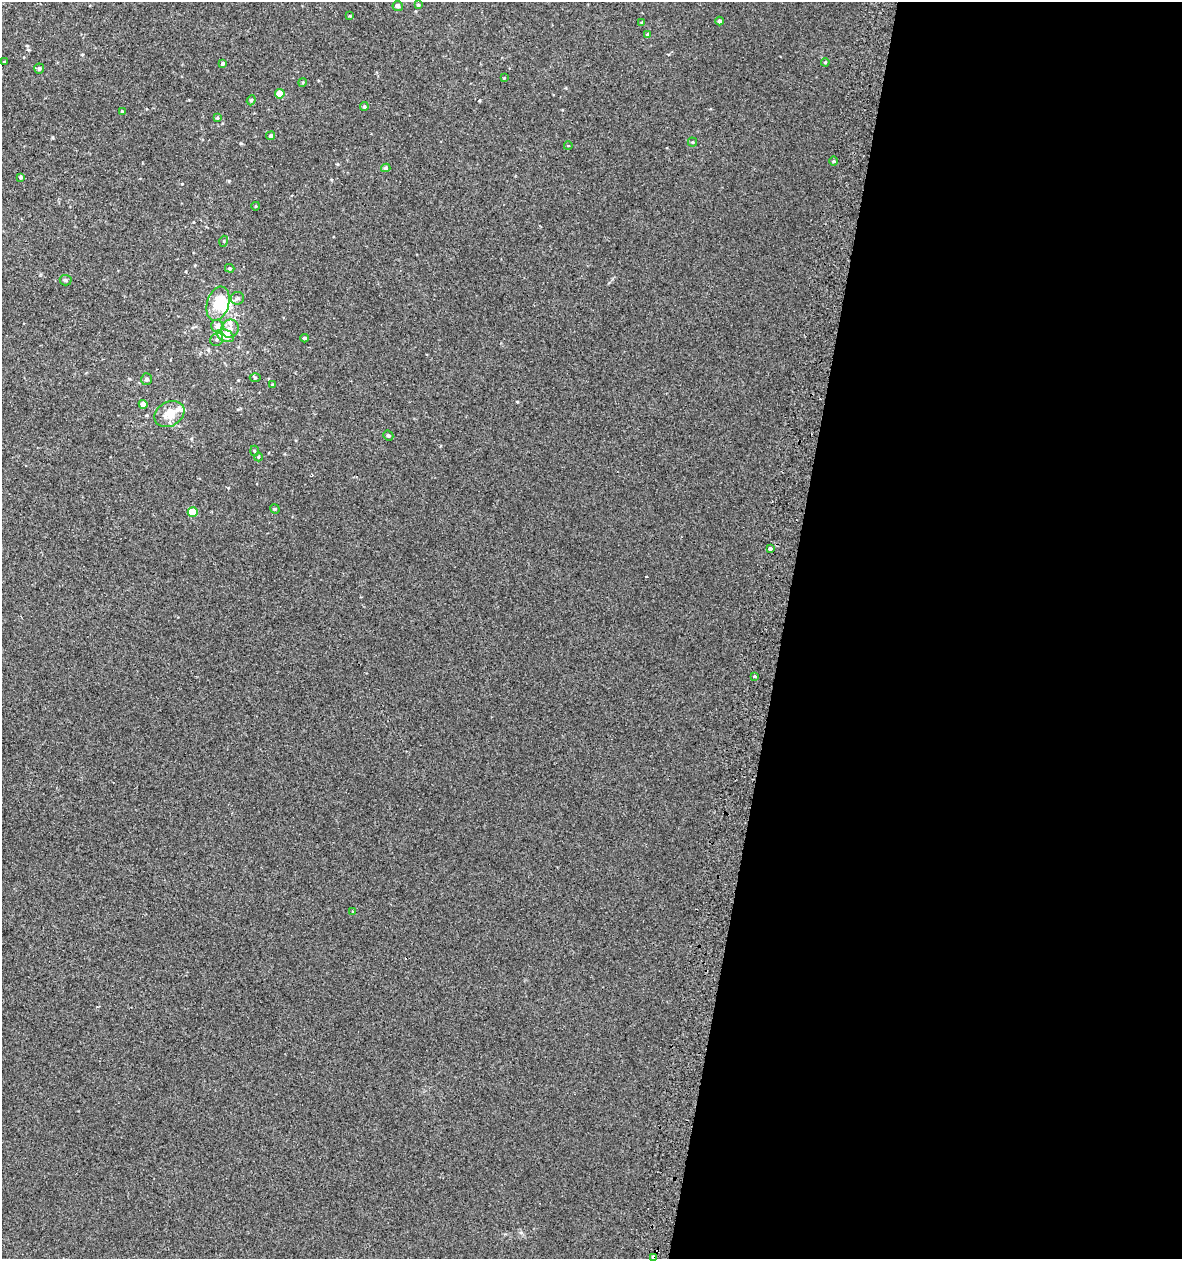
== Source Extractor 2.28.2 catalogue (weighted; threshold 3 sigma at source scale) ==
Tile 12 of 4 x 4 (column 4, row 3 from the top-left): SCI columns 3872-5051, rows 1300-2556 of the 5318 x 5112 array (HDU 1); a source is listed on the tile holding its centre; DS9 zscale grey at full resolution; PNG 1184 x 1261 px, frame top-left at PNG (2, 2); each listed source drawn as its Kron ellipse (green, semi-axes under 4 px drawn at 4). Shown black and unused: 34% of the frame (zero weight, under 2 of 3 exposures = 3% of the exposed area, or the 3 px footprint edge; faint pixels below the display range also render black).
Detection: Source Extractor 2.28.2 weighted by HDU 2 'WHT'; one run over the whole footprint, this tile lists its part. Background 0.00179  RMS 0.0054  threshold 0.0245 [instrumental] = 3 sigma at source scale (4.5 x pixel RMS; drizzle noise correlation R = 1.50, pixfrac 1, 0.0396/0.0396 arcsec/px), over >= 5 px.
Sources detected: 53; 1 inside a brighter object's white glare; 1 cosmic-ray / hot-pixel residue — neither listed nor drawn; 3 inside a brighter listed object's ellipse — not listed separately; the other 48 listed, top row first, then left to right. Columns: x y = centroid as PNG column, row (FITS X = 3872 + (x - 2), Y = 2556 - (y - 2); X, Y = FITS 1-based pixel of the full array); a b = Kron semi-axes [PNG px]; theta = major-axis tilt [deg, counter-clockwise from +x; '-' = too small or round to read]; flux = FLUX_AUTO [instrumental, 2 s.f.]
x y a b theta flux
418 5 4 3 - 0.67
398 6 5 5 - 1.6
350 16 4 3 - 0.46
719 21 4 4 - 1.2
642 22 4 4 - 0.56
648 34 4 4 - 1
4 62 4 3 - 0.5
825 62 4 3 - 0.66
222 64 4 3 - 0.81
39 69 5 5 - 1.1
504 78 4 4 - 0.44
303 82 4 3 - 0.46
280 94 5 4 - 7.2
251 100 5 4 - 0.72
364 107 4 4 - 0.82
122 111 4 4 - 0.46
217 118 4 3 - 0.63
271 136 4 4 - 1.2
692 142 4 4 - 0.52
568 146 4 3 - 0.35
834 161 4 3 - 0.53
386 168 5 4 - 1
21 177 3 3 - 0.77
256 206 4 3 - 0.39
224 241 5 3 - 0.55
230 268 5 3 - 0.62
66 280 6 5 - 0.86
237 298 7 6 - 1.3
218 304 17 11 73 17
217 326 6 6 - 2.5
230 329 9 8 - 3.1
225 336 9 6 -25 11
305 338 4 3 - 0.91
217 339 7 6 - 1.3
255 377 5 3 - 0.54
146 379 6 5 - 1.4
273 385 3 3 - 0.59
143 404 4 4 - 3.4
169 414 16 12 30 9.1
388 435 5 4 - 0.88
254 451 5 3 - 0.53
258 457 4 3 - 0.44
275 509 5 4 - 0.5
193 512 5 4 - 9
770 549 3 3 - 3.5
755 676 3 3 - 2.5
352 912 3 2 - 0.73
653 1257 4 3 - 2
Overlapping masked pixels (flux is a lower limit): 1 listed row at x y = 653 1257
Isophote crosses this tile's border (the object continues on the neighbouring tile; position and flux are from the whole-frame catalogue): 1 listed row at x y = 653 1257